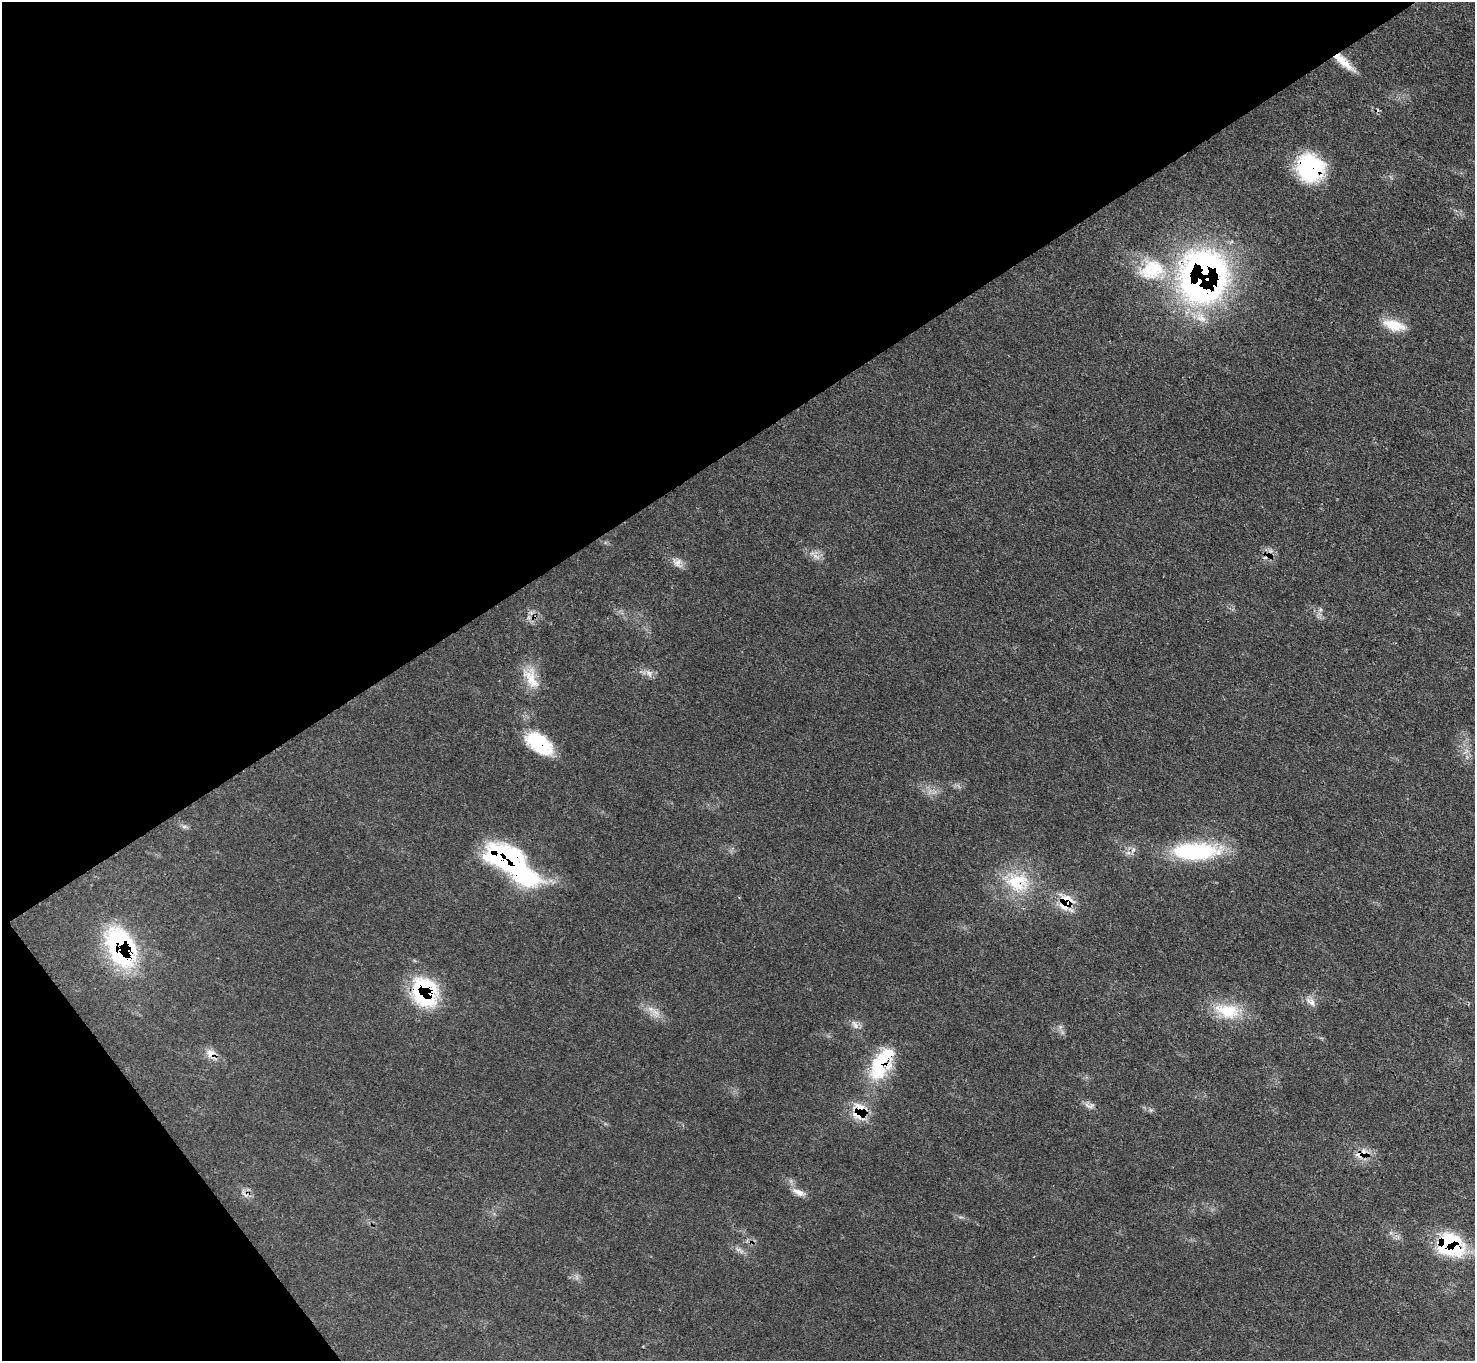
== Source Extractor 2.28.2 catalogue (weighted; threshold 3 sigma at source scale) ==
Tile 5 of 4 x 4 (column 1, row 2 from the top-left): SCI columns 2-1474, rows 3016-4374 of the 5895 x 5889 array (HDU 1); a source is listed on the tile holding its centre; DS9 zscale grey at full resolution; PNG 1477 x 1363 px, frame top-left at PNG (2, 2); no overlay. Shown black and unused: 37% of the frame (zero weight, under 3 of 4 exposures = <1% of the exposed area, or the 3 px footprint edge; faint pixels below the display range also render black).
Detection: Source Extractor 2.28.2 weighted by HDU 2 'WHT'; one run over the whole footprint, this tile lists its part. Background 0.0784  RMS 0.004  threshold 0.0178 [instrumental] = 3 sigma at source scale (4.5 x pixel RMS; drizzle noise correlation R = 1.50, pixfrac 1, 0.05/0.05 arcsec/px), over >= 5 px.
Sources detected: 34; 1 inside a brighter object's white glare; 2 cosmic-ray / hot-pixel residue — not listed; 3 inside a brighter listed object's ellipse — not listed separately; the other 28 listed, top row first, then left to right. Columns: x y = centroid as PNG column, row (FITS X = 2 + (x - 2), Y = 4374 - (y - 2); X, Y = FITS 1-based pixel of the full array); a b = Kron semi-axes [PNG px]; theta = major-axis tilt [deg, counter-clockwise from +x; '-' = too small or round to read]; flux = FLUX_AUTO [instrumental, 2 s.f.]
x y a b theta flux
1343 62 30 8 -41 7.1
1310 167 29 27 -69 35
1197 286 81 44 -45 130
1394 325 29 12 -15 9.1
815 556 7 5 -43 1.5
677 563 13 11 81 2.7
649 674 11 5 -65 1.6
531 678 33 16 -68 9.6
539 744 34 18 -36 22
184 826 7 4 -18 0.91
1195 851 62 21 1 37
510 862 61 23 -37 86
1017 882 36 28 -18 22
1067 903 12 11 - 14
121 947 46 28 -67 58
425 992 33 26 -70 38
1311 1002 16 8 -37 2.9
1227 1011 38 20 -13 15
656 1013 18 9 -50 4
855 1025 14 6 -62 2.1
211 1053 13 12 - 3.5
881 1063 45 23 67 25
1089 1106 17 7 -10 2.2
859 1111 27 18 77 11
1363 1153 19 8 55 4.2
798 1192 18 8 -26 3.4
1449 1245 29 24 -25 36
738 1249 7 4 -18 1.1
Overlapping masked pixels (flux is a lower limit): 15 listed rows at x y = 1343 62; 1310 167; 1197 286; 539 744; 1195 851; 510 862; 1017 882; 1067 903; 121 947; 425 992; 211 1053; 881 1063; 859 1111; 1363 1153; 1449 1245